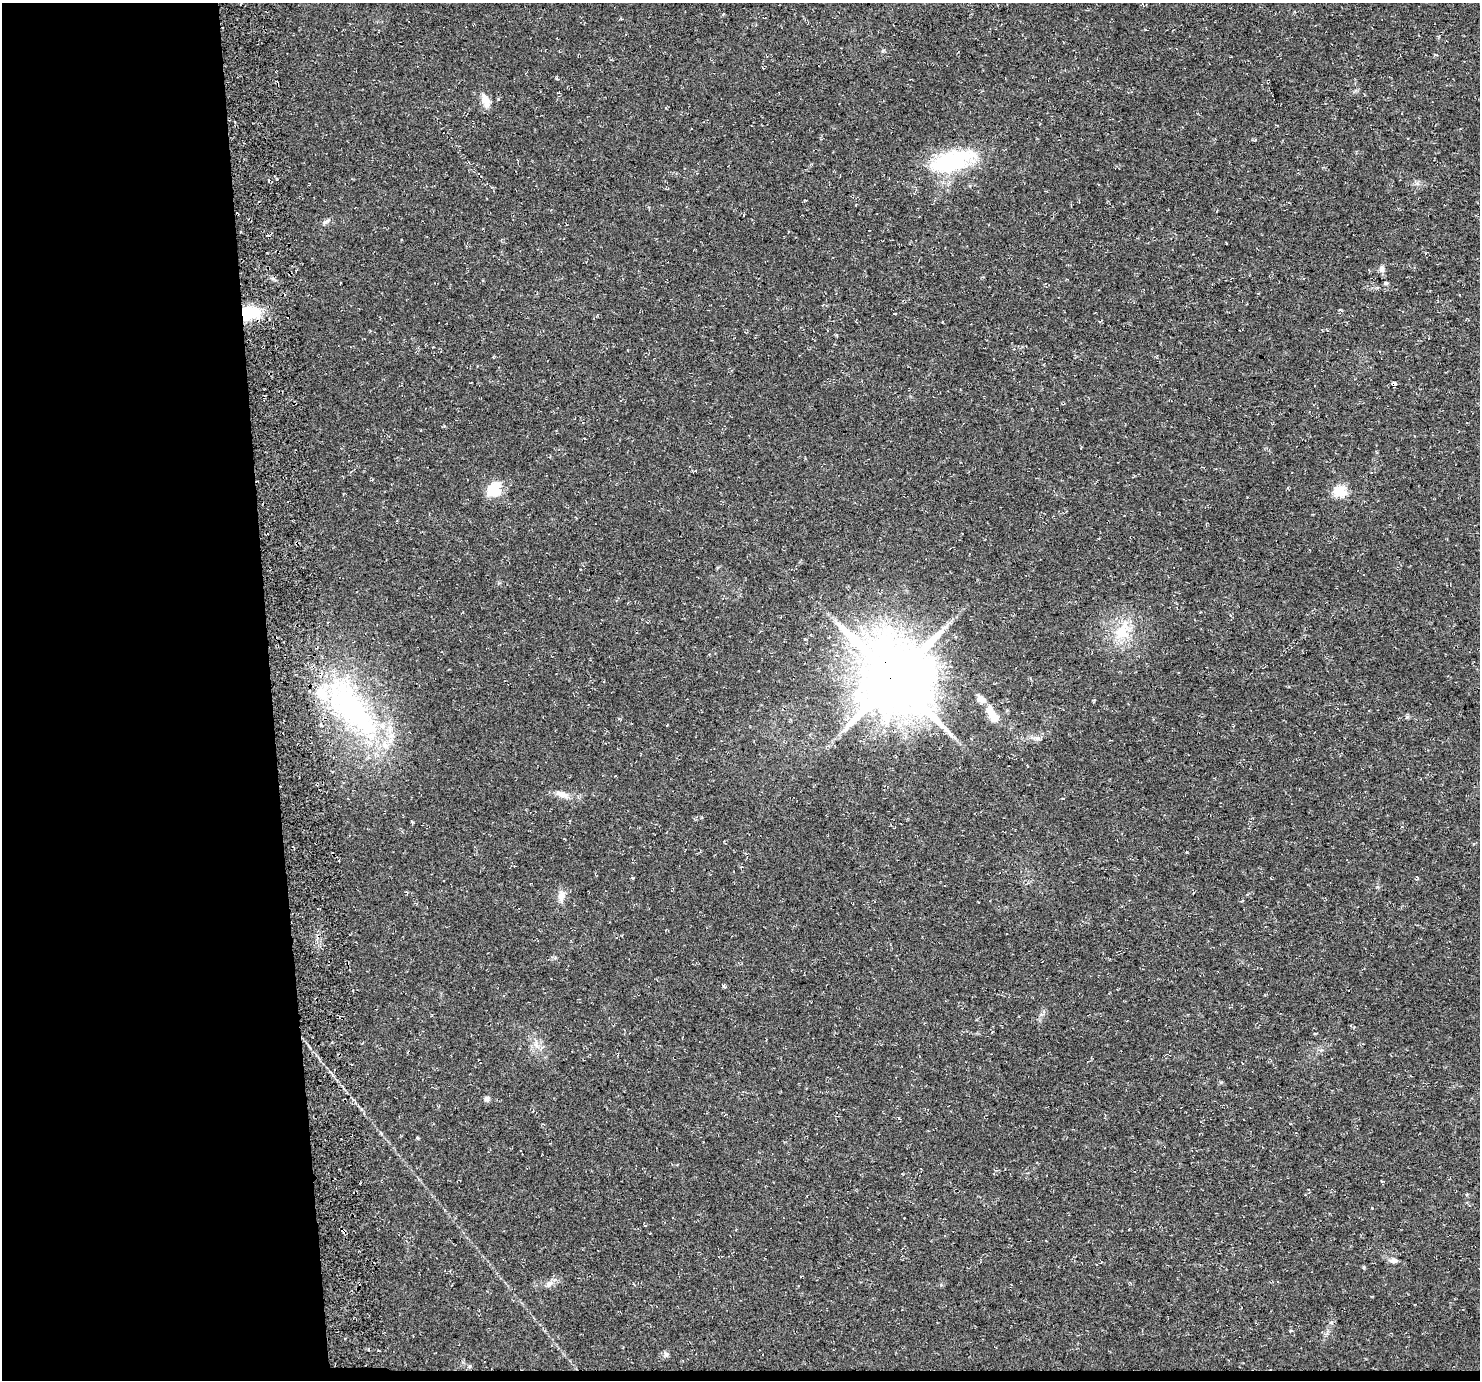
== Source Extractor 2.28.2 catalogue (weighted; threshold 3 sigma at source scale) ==
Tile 7 of 3 x 3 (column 1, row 3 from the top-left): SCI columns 57-1534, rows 39-1416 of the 4545 x 4172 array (HDU 1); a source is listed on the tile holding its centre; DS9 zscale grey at full resolution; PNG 1482 x 1382 px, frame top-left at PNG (2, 3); no overlay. Shown black and unused: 19% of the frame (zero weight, under 3 of 4 exposures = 4% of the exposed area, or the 3 px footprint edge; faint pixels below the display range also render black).
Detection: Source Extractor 2.28.2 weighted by HDU 2 'WHT'; one run over the whole footprint, this tile lists its part. Background 0.0302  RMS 0.0057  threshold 0.0256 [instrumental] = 3 sigma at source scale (4.5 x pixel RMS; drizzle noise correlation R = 1.50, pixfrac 1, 0.0396/0.0396 arcsec/px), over >= 5 px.
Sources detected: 36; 1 inside a brighter object's white glare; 4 cosmic-ray / hot-pixel residue — not listed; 2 inside a brighter listed object's ellipse — not listed separately; the other 29 listed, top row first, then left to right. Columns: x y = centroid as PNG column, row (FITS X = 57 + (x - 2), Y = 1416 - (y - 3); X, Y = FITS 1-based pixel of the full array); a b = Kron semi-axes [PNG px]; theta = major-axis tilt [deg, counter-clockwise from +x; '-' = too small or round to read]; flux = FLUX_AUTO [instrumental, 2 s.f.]
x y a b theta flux
1435 54 4 3 - 0.71
556 79 4 4 - 0.8
486 101 17 9 -62 5.4
951 162 56 22 16 49
325 222 8 5 44 1.2
1382 268 10 7 83 2
1386 283 6 4 -20 0.76
248 313 18 13 17 26
1394 384 4 3 - 3.8
494 489 6 6 - 66
1340 491 6 5 - 44
1122 631 30 18 64 18
894 678 22 21 - 5200
981 699 11 8 -31 4.5
352 710 102 42 -53 120
992 716 16 10 -46 8.4
1407 717 6 5 - 0.94
950 733 14 3 -51 2.3
1037 738 10 6 -5 2.1
561 794 17 8 -21 4.4
632 877 5 3 - 0.49
561 896 15 8 74 3.9
487 1099 7 6 - 1.7
417 1138 5 3 - 0.52
1393 1260 11 6 1 1.9
1364 1267 6 3 72 0.57
549 1284 10 8 44 2.6
1290 1331 4 4 - 0.62
665 1354 8 5 -40 1.5
Overlapping masked pixels (flux is a lower limit): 4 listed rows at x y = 248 313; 1394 384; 894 678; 352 710
Unlisted compact peaks at least as high as the median listed source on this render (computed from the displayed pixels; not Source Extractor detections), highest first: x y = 1377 887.